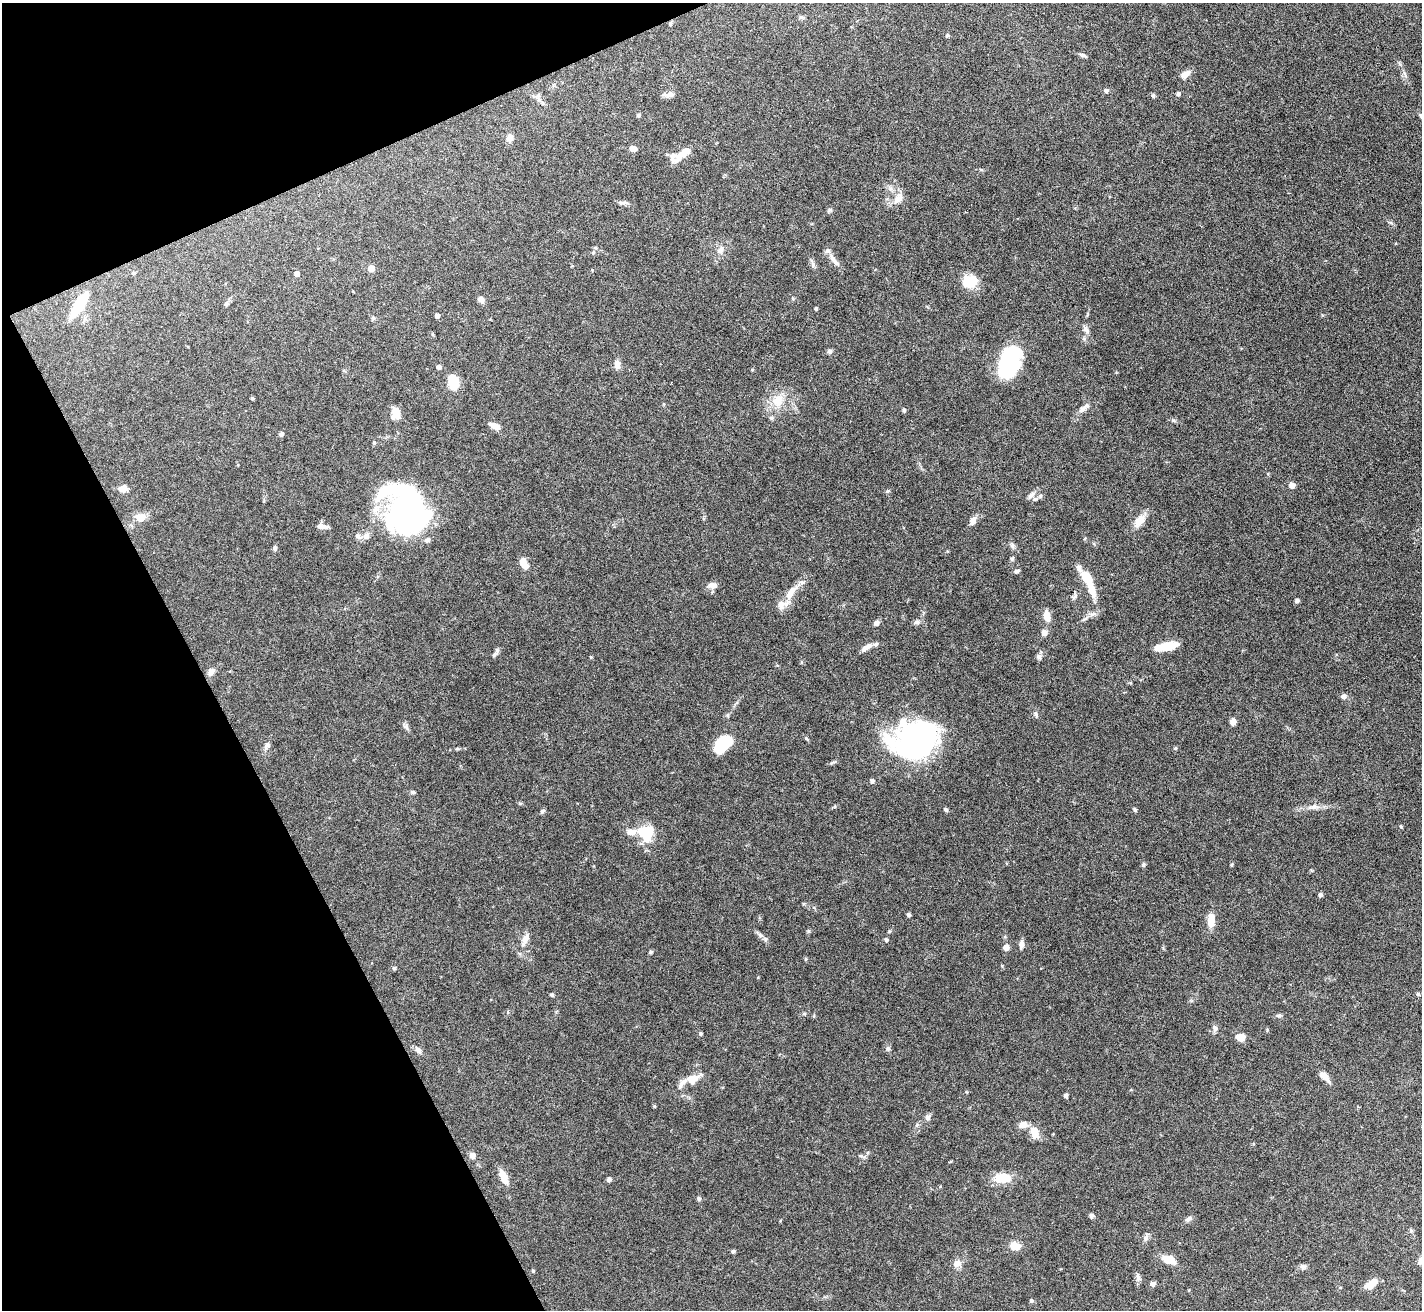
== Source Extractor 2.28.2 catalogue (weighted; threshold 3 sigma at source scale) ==
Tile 5 of 4 x 4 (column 1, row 2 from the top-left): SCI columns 1-1420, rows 2769-4076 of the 5681 x 5671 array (HDU 1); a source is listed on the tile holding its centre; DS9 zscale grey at full resolution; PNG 1424 x 1312 px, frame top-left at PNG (2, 3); no overlay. Shown black and unused: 21% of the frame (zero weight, under 5 of 10 exposures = <1% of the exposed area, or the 3 px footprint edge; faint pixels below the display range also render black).
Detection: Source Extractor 2.28.2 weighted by HDU 2 'WHT'; one run over the whole footprint, this tile lists its part. Background 0.0804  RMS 0.0025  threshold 0.0104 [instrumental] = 3 sigma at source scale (4.09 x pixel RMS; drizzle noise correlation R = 1.36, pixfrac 0.8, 0.05/0.05 arcsec/px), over >= 5 px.
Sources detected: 169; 8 inside a brighter object's white glare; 1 cosmic-ray / hot-pixel residue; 1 long thin detection or spike segment (spike, bleed or trail) — not listed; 10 inside a brighter listed object's ellipse — not listed separately; the other 149 listed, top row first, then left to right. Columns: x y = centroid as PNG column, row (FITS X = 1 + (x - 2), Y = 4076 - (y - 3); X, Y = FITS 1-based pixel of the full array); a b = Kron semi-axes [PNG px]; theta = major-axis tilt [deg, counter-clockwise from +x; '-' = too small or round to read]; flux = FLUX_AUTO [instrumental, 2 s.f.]
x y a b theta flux
801 17 7 4 0 0.41
670 23 6 4 70 0.32
947 35 5 4 - 0.39
1083 55 11 4 -20 0.6
1185 74 12 7 39 1.6
1106 90 5 5 - 0.67
1178 94 4 4 - 0.59
538 95 7 4 1 0.51
669 95 16 6 2 1
1153 96 6 5 - 0.34
638 115 5 4 - 0.39
1421 116 9 5 -49 0.57
509 138 9 7 70 1.3
633 148 8 6 -19 1
684 153 29 9 40 2.9
898 198 19 10 52 2.3
622 202 13 5 -5 0.7
830 210 7 5 16 0.41
720 250 11 8 57 1.3
593 252 5 5 - 0.33
834 260 21 6 -49 1.5
813 264 8 6 -71 0.62
371 268 5 5 - 2.1
134 273 5 4 - 0.38
297 274 5 4 - 1.1
970 281 18 13 5 4.7
481 299 7 6 - 1.1
226 304 7 5 73 0.49
79 305 29 9 57 8.5
816 308 4 3 - 0.27
437 316 5 4 - 0.76
373 318 6 4 -19 0.35
1086 330 12 6 -49 0.82
829 351 6 5 - 0.58
1011 361 31 18 88 22
617 364 11 7 88 1.4
439 367 5 4 - 0.73
752 370 4 4 - 0.23
453 382 14 9 -78 5.6
252 398 4 4 - 0.27
778 401 19 15 79 4.3
1083 409 14 7 43 1.2
904 410 5 4 - 0.36
395 413 12 9 81 2.5
1173 420 7 5 -17 0.44
495 426 12 6 -29 1.9
281 434 6 5 - 0.6
374 443 5 4 - 0.29
1292 485 6 6 - 1.2
123 489 9 7 15 2
888 491 6 4 22 0.36
1031 495 13 6 38 0.9
409 505 48 25 40 41
140 517 10 8 4 3
973 520 11 6 73 1.3
1139 521 18 9 52 2.7
322 526 14 5 -6 0.98
358 536 9 6 -11 0.7
366 536 9 8 - 1.2
427 540 7 6 - 0.75
1012 546 7 4 -89 0.49
275 548 6 5 - 0.52
1012 559 6 5 - 0.34
524 563 12 7 -63 2.8
1017 571 6 5 - 0.56
1087 578 16 8 -60 6.5
712 585 12 8 -1 1.3
792 590 13 8 52 2.1
1297 601 6 5 - 0.49
781 605 13 10 78 1.7
1092 614 10 5 22 0.87
1047 616 11 6 -80 2.7
917 622 7 6 - 0.71
876 623 7 6 - 0.74
1044 632 6 6 - 1.3
1167 646 21 7 11 5.8
867 647 16 5 32 1.4
494 654 9 5 48 0.75
591 657 4 4 - 0.24
1039 657 8 6 -70 0.69
211 672 9 7 53 1.2
1343 696 7 6 - 0.8
1035 714 7 5 -51 0.49
728 715 6 4 -90 0.33
1233 722 6 6 - 1.3
406 726 9 5 -67 0.6
918 739 42 33 -52 45
722 744 20 12 49 9
267 745 11 6 63 0.8
1175 748 5 4 - 0.28
457 749 6 4 18 0.28
872 781 5 4 - 0.6
413 792 6 5 - 0.4
520 803 5 4 - 0.31
1314 807 18 7 10 1.6
946 809 6 4 -46 0.44
1135 810 5 4 - 0.41
542 811 7 5 46 0.39
1401 826 4 3 - 0.3
642 831 22 12 21 4.6
1144 865 7 4 81 0.37
1320 895 5 5 - 0.48
908 914 4 4 - 0.52
1211 920 13 7 90 3.4
760 935 9 4 -53 0.6
525 940 12 8 -78 1.5
886 940 4 4 - 0.53
1021 945 11 5 84 0.99
1006 947 6 6 - 1.4
650 952 6 4 27 0.34
806 959 5 3 - 0.23
394 968 4 4 - 0.38
552 995 5 4 - 0.35
804 1014 6 3 19 0.29
1279 1015 7 5 19 0.5
1215 1028 8 7 - 0.75
1267 1030 5 3 - 0.23
700 1033 5 4 - 0.38
1240 1037 8 6 -11 3.1
888 1048 7 4 71 0.41
418 1050 11 6 -44 0.82
1324 1076 15 7 -45 1.9
692 1079 19 12 21 2.8
1066 1096 4 4 - 0.67
654 1106 4 4 - 0.26
928 1117 9 7 53 0.73
1023 1125 10 7 16 1.8
1035 1132 11 7 -72 4.1
472 1155 7 6 - 1.1
861 1156 6 5 - 0.46
503 1177 19 8 -65 2.4
1002 1178 18 11 0 4.7
609 1179 5 5 - 0.62
699 1199 7 5 89 0.4
1091 1216 6 5 - 0.57
1188 1219 10 6 35 0.72
1411 1230 6 5 - 0.37
1145 1238 7 4 90 0.55
1015 1246 12 9 -4 2.4
733 1251 4 4 - 0.5
1168 1259 13 8 -19 3.5
1420 1261 11 6 69 0.85
957 1263 13 10 22 1.4
1303 1266 8 6 -13 0.7
533 1271 5 4 - 0.26
1138 1277 10 6 -82 0.77
1153 1284 5 5 - 0.9
1371 1284 15 7 39 3
1031 1301 6 5 - 0.35
Overlapping masked pixels (flux is a lower limit): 1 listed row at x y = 670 23
Isophote crosses this tile's border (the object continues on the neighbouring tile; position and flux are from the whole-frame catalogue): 2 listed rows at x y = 1421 116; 1420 1261
Unlisted compact peaks at least as high as the median listed source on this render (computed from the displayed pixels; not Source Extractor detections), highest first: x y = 808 931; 889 931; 1231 865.